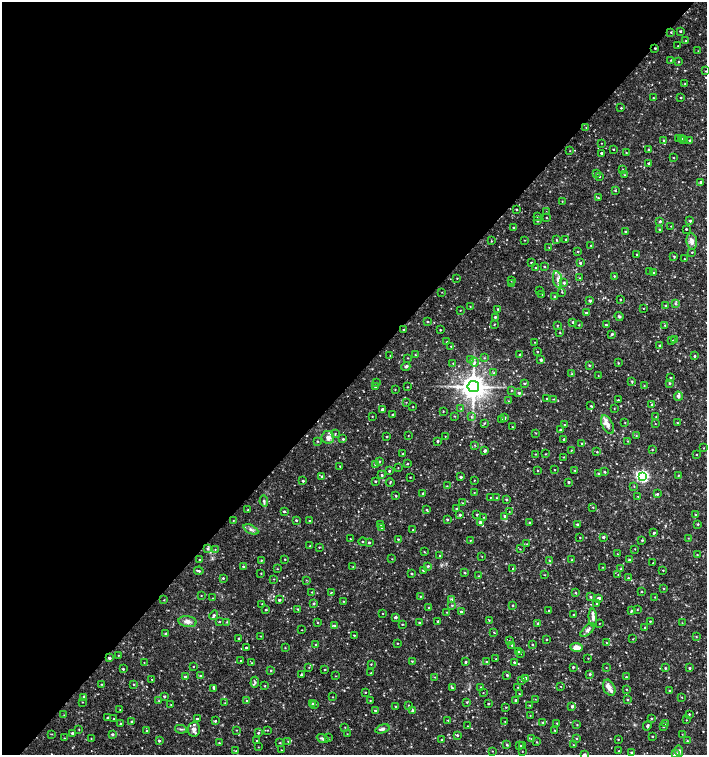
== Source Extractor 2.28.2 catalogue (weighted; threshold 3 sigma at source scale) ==
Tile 5 of 4 x 4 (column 1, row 2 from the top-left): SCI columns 226-1634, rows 3013-4517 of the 6023 x 6029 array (HDU 1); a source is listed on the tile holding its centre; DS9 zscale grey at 2 x 2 block average (1 PNG px = mean of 2 x 2 image px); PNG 709 x 757 px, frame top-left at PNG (2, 2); each listed source drawn as its Kron ellipse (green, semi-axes under 4 px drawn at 4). Shown black and unused: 50% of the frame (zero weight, under 2 of 3 exposures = <1% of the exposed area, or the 3 px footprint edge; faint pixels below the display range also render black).
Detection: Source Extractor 2.28.2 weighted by HDU 2 'WHT'; one run over the whole footprint, this tile lists its part. Background 0.0335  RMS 0.0037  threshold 0.0167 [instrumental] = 3 sigma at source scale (4.5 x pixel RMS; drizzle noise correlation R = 1.50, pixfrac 1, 0.0396/0.0396 arcsec/px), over >= 5 px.
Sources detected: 554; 1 cosmic-ray / hot-pixel residue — neither listed nor drawn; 1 coinciding with a brighter row at this scale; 13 inside a brighter listed object's ellipse — not listed separately; of the other 539, all 500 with FLUX_AUTO >= 0.327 (the completeness limit of this list) listed and drawn (39 fainter detections not listed), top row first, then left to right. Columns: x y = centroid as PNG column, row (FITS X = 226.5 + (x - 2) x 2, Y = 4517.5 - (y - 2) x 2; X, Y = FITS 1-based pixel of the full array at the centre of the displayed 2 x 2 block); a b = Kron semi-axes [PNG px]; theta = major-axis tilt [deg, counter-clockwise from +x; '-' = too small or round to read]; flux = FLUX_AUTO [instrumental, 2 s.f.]
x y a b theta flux
680 31 2 2 - 0.85
671 32 2 2 - 0.67
686 41 3 2 - 0.93
678 46 2 2 - 0.36
655 48 2 2 - 0.85
698 51 2 2 - 0.34
671 60 3 2 - 0.57
678 62 2 2 - 0.59
706 71 2 2 - 0.35
685 84 2 2 - 0.68
653 98 2 2 - 0.51
681 98 2 2 - 0.77
621 108 2 2 - 0.7
586 127 3 2 - 0.61
678 139 2 2 - 0.76
681 139 3 2 - 0.87
683 139 2 2 - 1.2
664 140 3 2 - 1.1
690 140 4 3 - 1.4
601 143 2 2 - 0.35
613 149 2 2 - 0.62
648 150 2 2 - 0.74
570 151 2 2 - 0.38
601 153 2 2 - 1.4
626 153 2 2 - 0.62
673 158 2 2 - 0.49
649 164 3 3 - 1.8
623 169 2 2 - 0.41
597 173 3 2 - 0.58
624 175 3 2 - 0.55
599 177 2 2 - 0.54
701 182 2 2 - 1.3
615 191 2 2 - 0.55
598 198 3 2 - 0.81
562 201 2 2 - 0.43
516 209 3 2 - 0.67
546 212 2 2 - 0.35
537 216 2 2 - 0.99
546 217 2 2 - 0.42
537 221 2 2 - 1.3
660 221 3 2 - 1.2
690 221 2 2 - 1.5
671 226 2 2 - 0.36
513 227 2 2 - 0.67
659 229 3 2 - 0.78
686 229 2 2 - 1.1
625 232 2 2 - 1
566 239 2 2 - 1.2
524 240 2 2 - 0.43
556 240 3 2 - 0.55
491 241 3 2 - 0.53
692 242 8 5 -82 4.7
591 245 2 2 - 0.51
549 247 2 2 - 0.34
578 252 2 2 - 0.53
692 252 2 2 - 0.62
637 254 2 2 - 0.55
674 256 2 2 - 0.78
684 259 2 2 - 0.51
531 263 2 2 - 1.2
580 263 3 2 - 1.4
544 266 3 2 - 0.73
536 268 2 2 - 0.76
649 271 2 2 - 0.41
654 273 2 2 - 1.2
614 276 2 2 - 0.64
457 278 3 2 - 0.51
580 278 2 2 - 0.49
558 279 8 4 -81 3.9
511 281 2 2 - 0.47
564 283 3 3 - 1.2
511 284 2 2 - 0.61
540 290 2 2 - 0.43
442 292 3 2 - 0.33
562 292 3 2 - 0.61
542 294 2 2 - 0.42
554 297 2 2 - 1.1
620 300 2 2 - 0.75
590 301 2 2 - 2
675 304 3 2 - 0.76
470 306 2 2 - 0.39
666 306 3 3 - 1.2
643 308 2 2 - 1.8
498 309 2 2 - 1.1
460 310 2 2 - 0.41
586 313 3 2 - 1.3
619 316 5 3 - 1.2
495 317 2 2 - 1.2
427 322 2 2 - 0.63
573 322 2 2 - 1.3
494 325 3 2 - 0.51
557 325 2 2 - 0.48
579 325 2 2 - 0.55
606 325 2 2 - 0.78
665 325 3 3 - 0.73
403 329 2 2 - 0.55
440 330 2 2 - 0.55
560 333 2 2 - 0.51
612 334 3 3 - 1.3
674 340 3 2 - 1.3
672 341 2 2 - 0.45
447 342 2 2 - 0.56
534 342 2 2 - 0.36
659 345 2 2 - 1.2
451 346 2 2 - 0.55
537 352 2 2 - 0.72
520 354 2 2 - 0.83
415 355 3 2 - 0.45
390 356 2 2 - 0.36
695 356 3 2 - 0.96
408 358 2 2 - 0.46
484 358 3 2 - 0.57
470 360 2 2 - 0.4
541 360 2 2 - 1.8
474 362 4 3 - 1.3
453 363 3 2 - 0.59
618 363 3 2 - 0.65
589 365 2 2 - 0.86
406 366 5 3 - 1.7
494 373 3 3 - 0.89
571 374 4 2 - 0.79
598 375 2 2 - 0.34
670 378 3 2 - 0.92
632 381 4 2 - 0.99
377 382 2 2 - 0.46
669 383 3 3 - 0.67
524 384 3 2 - 0.99
644 386 3 2 - 0.57
375 387 3 2 - 1.2
407 387 2 2 - 0.58
473 387 5 5 - 1200
395 389 3 2 - 0.43
512 390 2 2 - 0.46
519 393 2 2 - 1.4
678 396 4 4 - 2.3
547 399 2 2 - 0.69
553 399 2 2 - 0.39
618 400 2 2 - 0.68
508 401 2 2 - 0.37
406 402 2 2 - 0.33
651 404 4 3 - 0.98
413 406 2 2 - 0.42
591 406 3 2 - 0.75
461 409 3 3 - 0.67
614 409 2 2 - 0.42
382 410 4 2 - 1.9
443 411 2 2 - 0.49
392 415 2 2 - 0.75
372 416 2 2 - 0.5
454 416 2 2 - 0.44
471 416 3 3 - 0.92
656 417 3 3 - 0.63
504 418 3 2 - 2
501 419 3 3 - 0.76
484 423 3 3 - 0.82
625 423 3 2 - 0.36
677 423 2 2 - 0.71
655 424 2 2 - 0.34
564 425 2 2 - 0.37
607 425 10 5 -61 4.4
512 427 2 2 - 0.43
561 430 2 2 - 2
335 433 4 2 - 0.87
536 433 2 2 - 0.46
408 435 2 2 - 0.33
636 435 2 2 - 0.44
445 436 2 2 - 0.41
328 437 6 6 - 4.9
387 437 2 2 - 0.68
343 439 2 2 - 1
564 439 2 2 - 1.2
317 441 3 2 - 0.54
438 441 3 2 - 1
628 441 2 2 - 0.56
582 443 2 2 - 0.97
475 445 3 2 - 0.46
704 448 2 2 - 0.33
571 450 2 2 - 0.43
652 450 2 2 - 0.53
485 451 3 2 - 2.1
597 452 3 2 - 0.59
403 454 2 2 - 1.3
535 454 2 2 - 0.51
545 454 3 2 - 0.53
696 454 2 2 - 0.55
564 457 2 2 - 0.49
379 462 4 3 - 0.88
407 464 3 2 - 0.8
375 465 4 3 - 1.1
340 466 3 2 - 0.5
398 468 2 2 - 0.4
538 470 3 2 - 0.42
555 470 2 2 - 0.53
575 470 2 2 - 0.74
389 471 2 2 - 0.99
604 472 2 2 - 1.2
598 474 2 2 - 1.2
382 475 3 2 - 1.1
678 475 2 2 - 0.54
322 476 3 2 - 0.82
642 476 4 4 - 170
410 477 2 2 - 0.41
461 477 2 2 - 1.7
474 480 2 2 - 0.43
303 481 2 2 - 1.4
375 481 2 2 - 0.87
569 482 2 2 - 1.3
390 483 4 2 - 0.65
447 486 2 2 - 0.39
634 486 3 2 - 0.49
423 493 3 2 - 1
474 493 2 2 - 0.4
657 494 3 3 - 1.2
396 496 2 2 - 0.83
490 497 2 2 - 0.47
638 497 3 2 - 0.4
496 498 3 2 - 0.45
506 500 3 2 - 1
264 501 5 3 - 1.5
463 503 2 2 - 0.62
593 507 2 2 - 0.57
457 509 3 2 - 0.75
248 510 2 2 - 0.63
427 510 3 2 - 0.67
284 511 2 2 - 1.1
509 512 2 2 - 0.36
460 515 3 3 - 1.2
476 515 3 3 - 0.72
696 515 3 3 - 1.1
505 516 3 3 - 2.1
484 517 2 2 - 0.38
447 519 3 2 - 1
296 520 2 2 - 1.2
233 521 2 2 - 0.35
309 521 2 2 - 0.46
530 522 2 2 - 0.96
480 523 4 3 - 2.5
381 524 2 2 - 0.34
577 524 2 2 - 1.2
698 524 3 3 - 0.74
381 528 2 2 - 0.39
251 529 8 4 -27 2.5
413 530 2 2 - 0.38
654 533 3 2 - 1
580 537 2 2 - 0.46
603 537 2 2 - 2
688 538 2 2 - 0.36
350 539 2 2 - 0.44
398 539 2 2 - 0.7
470 540 2 2 - 0.52
642 540 3 3 - 1
363 542 4 2 - 0.74
369 543 2 2 - 1.1
527 544 3 2 - 0.56
310 546 2 2 - 0.41
319 547 2 2 - 0.54
207 549 4 4 - 1.3
520 549 3 2 - 0.47
635 549 2 2 - 0.38
215 550 3 2 - 0.6
424 552 3 2 - 0.44
617 554 2 2 - 0.4
697 555 3 2 - 0.59
440 556 3 2 - 0.84
482 557 2 2 - 0.37
285 559 2 2 - 0.52
392 559 2 2 - 0.36
200 560 2 2 - 0.6
261 560 3 2 - 0.6
572 560 2 2 - 0.97
629 560 3 2 - 1
550 561 3 2 - 0.53
653 563 2 2 - 0.55
243 566 2 2 - 0.76
428 566 3 2 - 1.2
353 567 2 2 - 0.35
603 567 3 2 - 0.39
513 568 2 2 - 0.83
277 569 2 2 - 0.37
621 569 3 2 - 0.51
423 570 2 2 - 0.98
663 570 2 2 - 0.5
199 571 5 3 - 1.4
261 573 2 2 - 0.52
465 573 2 2 - 0.79
412 574 2 2 - 0.9
618 574 2 2 - 0.38
544 575 3 2 - 0.37
478 576 2 2 - 0.41
223 578 3 2 - 1.1
628 578 2 2 - 0.59
274 579 2 2 - 0.36
306 580 2 2 - 0.35
664 588 2 2 - 0.49
312 592 2 2 - 0.49
641 592 2 2 - 0.73
331 593 4 2 - 0.52
575 593 3 2 - 0.56
201 595 2 2 - 0.35
420 596 2 2 - 0.53
591 597 3 2 - 1.2
655 597 2 2 - 0.5
213 598 2 2 - 0.35
599 598 2 2 - 3.7
451 599 4 4 - 1.4
164 600 3 2 - 0.41
279 600 3 2 - 1.3
344 601 2 2 - 0.48
314 603 3 3 - 1.1
262 604 2 2 - 0.44
596 604 2 2 - 0.73
452 605 3 3 - 0.79
513 605 2 2 - 0.83
429 607 2 2 - 0.47
298 609 3 3 - 0.77
637 609 2 2 - 0.5
266 610 3 2 - 0.74
549 611 2 2 - 0.35
632 611 3 2 - 1.4
447 612 2 2 - 0.37
461 612 3 2 - 1.3
383 614 2 2 - 0.41
214 615 5 3 - 1.8
573 615 2 2 - 0.53
395 617 2 2 - 2.1
593 617 9 3 -87 2.4
489 620 3 2 - 0.49
188 621 9 5 -10 4.5
438 621 2 2 - 1.6
650 621 2 2 - 0.72
220 622 3 2 - 0.48
227 622 3 2 - 0.48
317 623 2 2 - 0.45
419 623 3 2 - 1.3
538 623 3 2 - 1.5
599 623 2 2 - 0.33
682 623 3 2 - 0.38
402 624 2 2 - 0.58
334 626 4 3 - 1.3
645 628 2 2 - 1.1
302 630 2 2 - 0.36
588 630 8 4 43 2.4
494 632 3 2 - 0.52
166 633 2 2 - 1.7
354 635 2 2 - 0.56
261 636 2 2 - 0.42
696 636 3 2 - 0.54
238 638 2 2 - 0.79
546 639 2 2 - 0.52
633 639 2 2 - 0.42
509 641 2 2 - 0.35
397 643 2 2 - 0.52
606 643 2 2 - 0.57
316 644 2 2 - 0.5
512 645 3 2 - 0.99
532 645 2 2 - 0.7
246 647 2 2 - 0.88
576 647 6 4 -8 8.7
285 648 2 2 - 0.45
519 652 2 2 - 0.95
521 653 2 2 - 0.68
118 655 2 2 - 0.43
109 658 3 2 - 2.4
588 658 2 2 - 0.35
496 659 2 2 - 0.45
241 661 2 2 - 0.97
412 661 3 2 - 0.67
486 661 2 2 - 0.5
144 662 2 2 - 0.37
466 662 2 2 - 1.1
514 662 3 3 - 1
252 663 2 2 - 0.41
371 664 2 2 - 0.5
193 666 2 2 - 0.42
309 667 3 2 - 0.51
573 667 2 2 - 1.1
606 667 2 2 - 0.43
665 668 3 2 - 0.89
689 668 2 2 - 1.2
123 669 2 2 - 1.2
271 670 2 2 - 0.7
325 670 2 2 - 0.73
371 673 2 2 - 0.63
590 674 3 2 - 1.1
301 675 2 2 - 0.9
507 675 2 2 - 1.2
200 676 3 2 - 1.2
336 676 3 2 - 0.43
185 677 3 3 - 1.4
435 677 2 2 - 0.39
626 677 2 2 - 0.75
526 678 3 2 - 1.2
152 680 2 2 - 0.33
521 680 3 2 - 0.86
255 682 6 4 88 1.5
101 684 2 2 - 0.56
133 684 2 2 - 0.67
265 686 2 2 - 0.56
481 687 2 2 - 0.67
518 687 3 2 - 0.37
561 687 2 2 - 0.39
214 688 3 2 - 0.55
452 688 2 2 - 0.93
609 688 8 5 -64 4.1
626 689 2 2 - 0.5
670 691 2 2 - 1.3
365 692 2 2 - 0.55
483 693 2 2 - 0.39
519 694 2 2 - 0.57
164 696 2 2 - 1.3
84 697 3 3 - 1.9
333 697 2 2 - 0.44
682 697 2 2 - 0.4
535 699 3 2 - 0.36
515 700 2 2 - 1
627 700 3 2 - 0.84
159 701 3 2 - 0.5
247 701 2 2 - 0.7
370 701 2 2 - 0.6
83 702 3 2 - 0.33
467 702 3 2 - 0.77
225 703 3 2 - 0.41
312 704 3 2 - 0.81
315 704 2 2 - 0.59
488 704 2 2 - 0.85
171 705 2 2 - 0.47
408 705 2 2 - 0.47
530 705 2 2 - 0.47
395 706 2 2 - 0.56
572 706 3 2 - 1.9
506 707 3 2 - 0.54
120 710 2 2 - 0.36
375 711 2 2 - 1
413 711 3 3 - 2
689 714 2 2 - 0.75
64 715 3 2 - 0.4
530 715 2 2 - 0.41
108 718 2 2 - 1.4
651 718 2 2 - 0.83
114 719 2 2 - 1.3
197 719 2 2 - 0.95
448 720 2 2 - 0.46
686 720 2 2 - 0.34
215 721 2 2 - 1.2
132 722 2 2 - 1.3
505 722 3 2 - 0.42
543 722 4 2 - 0.63
557 723 4 2 - 0.52
665 723 3 3 - 0.99
120 724 3 3 - 0.86
577 725 3 2 - 0.54
467 726 2 2 - 0.46
647 726 5 3 - 1.4
345 727 2 2 - 0.35
663 727 2 2 - 0.8
79 729 2 2 - 0.45
181 729 6 2 -10 1.4
194 729 7 6 - 3.9
382 729 7 3 18 2.8
236 730 2 2 - 0.44
267 730 2 2 - 0.48
555 730 3 2 - 0.59
147 731 2 2 - 0.48
72 733 2 2 - 1.5
258 733 3 3 - 1.2
52 734 3 2 - 0.42
113 734 3 2 - 1.6
347 734 3 2 - 0.34
682 734 3 2 - 0.34
457 735 2 2 - 1.2
652 736 2 2 - 0.62
64 738 2 2 - 0.36
91 738 2 2 - 0.37
322 738 6 3 -20 2
328 738 3 2 - 0.54
577 738 3 2 - 0.51
531 739 3 2 - 0.57
618 739 2 2 - 0.59
442 740 2 2 - 0.46
159 741 3 2 - 1.5
257 741 2 2 - 0.97
288 741 2 2 - 0.4
687 741 4 2 - 0.85
536 742 2 2 - 0.54
219 743 3 2 - 0.67
280 743 3 2 - 0.51
507 745 4 2 - 0.82
573 745 2 2 - 0.43
520 746 3 2 - 1.3
523 746 3 2 - 0.92
258 747 2 2 - 0.38
281 750 2 2 - 0.35
236 751 2 2 - 0.43
492 751 3 2 - 0.35
522 751 2 2 - 0.37
619 751 2 2 - 0.62
679 751 6 4 -83 2
631 752 2 2 - 0.84
584 754 3 3 - 1.3
675 754 3 3 - 2.1
Overlapping masked pixels (flux is a lower limit): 1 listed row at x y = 655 48
Isophote crosses this tile's border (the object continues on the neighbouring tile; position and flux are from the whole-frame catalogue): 2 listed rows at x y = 584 754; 675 754
Diffuse or blended objects may show on this block-average render without a row.